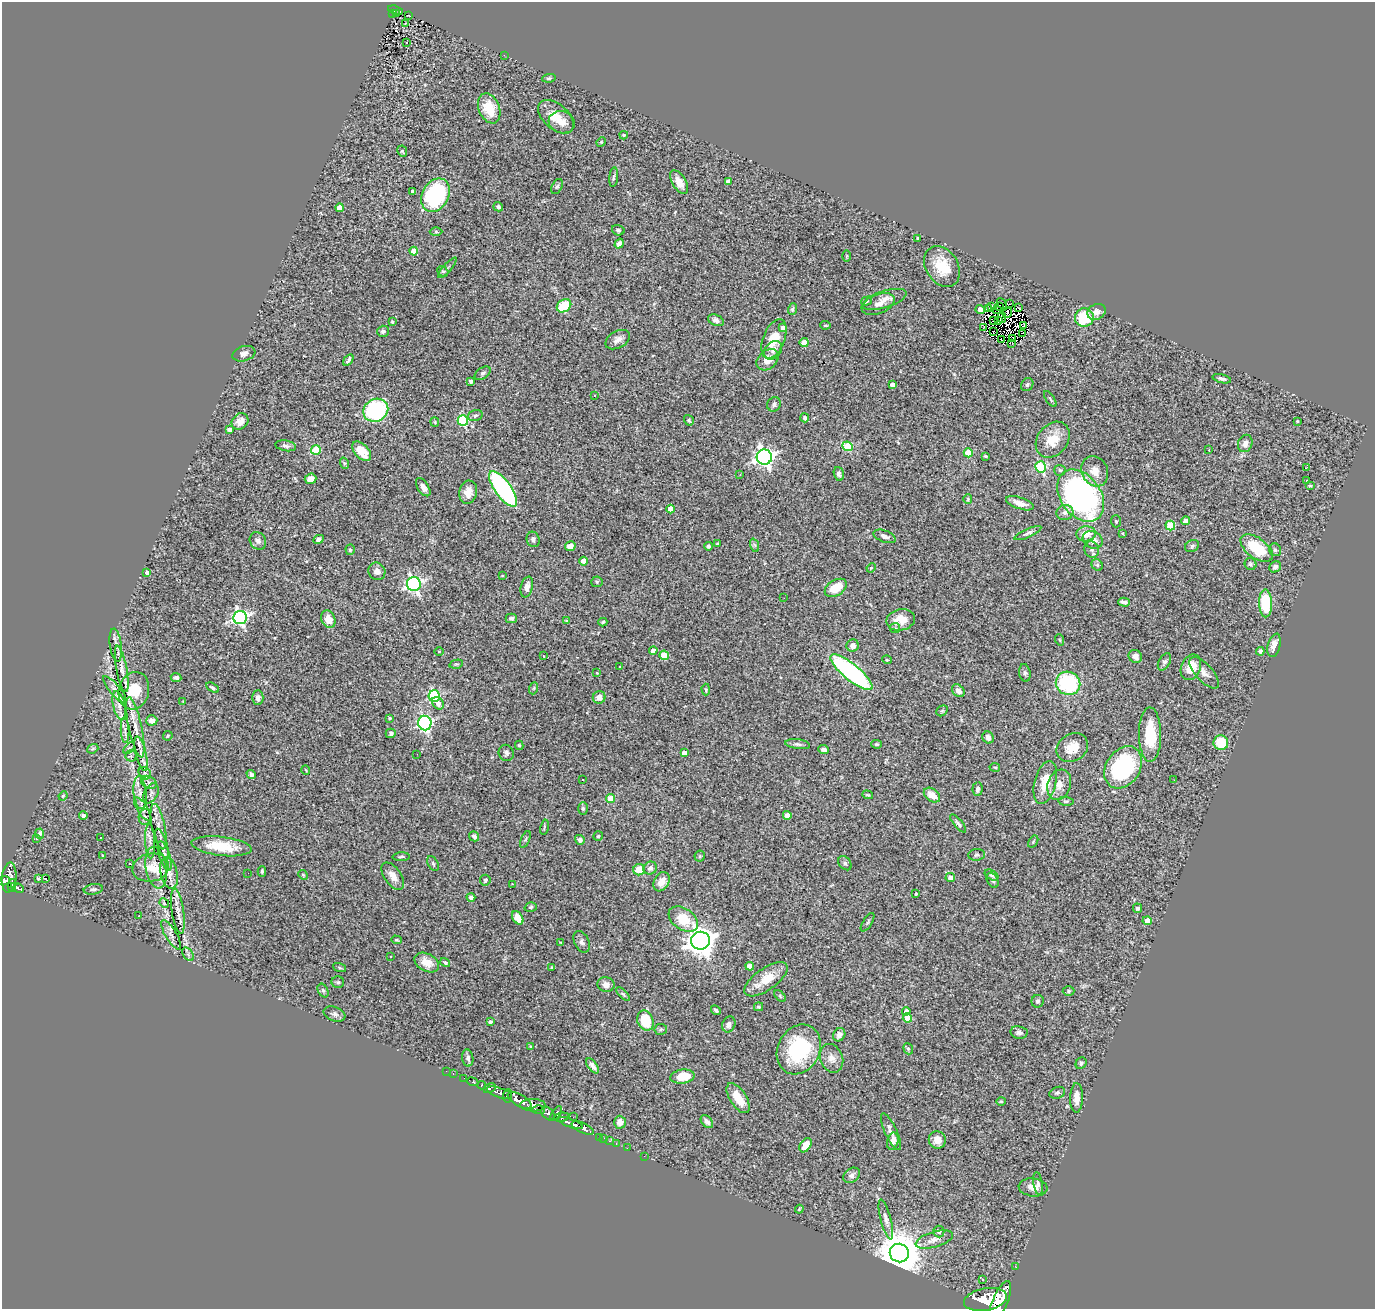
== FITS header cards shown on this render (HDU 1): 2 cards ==
NAXIS1  =                 1373
NAXIS2  =                 1307

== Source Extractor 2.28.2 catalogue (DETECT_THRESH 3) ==
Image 1373 x 1307 px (HDU 1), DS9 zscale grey, 1 PNG px = 1 image px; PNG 1377 x 1311 px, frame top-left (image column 1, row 1307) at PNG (2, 2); each listed source drawn as its Kron ellipse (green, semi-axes under 4 px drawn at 4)
Background 0.98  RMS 0.048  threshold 0.143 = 3 sigma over >= 5 px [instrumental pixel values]
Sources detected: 385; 10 with non-positive FLUX_AUTO (blend fragments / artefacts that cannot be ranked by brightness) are neither listed nor drawn; the other 375 listed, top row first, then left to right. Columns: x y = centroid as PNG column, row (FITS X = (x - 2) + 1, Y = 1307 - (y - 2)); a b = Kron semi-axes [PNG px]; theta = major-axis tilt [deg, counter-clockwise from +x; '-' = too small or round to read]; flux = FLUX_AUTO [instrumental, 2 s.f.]
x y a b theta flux
396 10 8 4 -16 130
396 13 3 2 - 29
392 14 2 2 - 7.5
409 16 3 2 - 2.4
405 23 3 2 - 5.4
406 43 3 3 - 80
504 55 3 2 - 3.2
549 78 7 4 9 5.3
489 108 15 10 -67 78
556 117 21 12 -42 59
562 122 13 11 -16 26
624 135 4 3 - 3.7
601 142 5 4 - 3.3
402 151 6 4 -64 4.4
614 177 10 4 84 5.9
728 181 4 3 - 12
679 182 13 6 -59 32
557 186 8 5 62 5.7
413 191 4 3 - 16
436 195 17 13 61 340
498 207 5 4 - 5.9
340 208 4 4 - 40
618 230 6 5 - 6.3
436 232 6 4 -1 4.5
918 238 4 3 - 3.3
619 244 5 4 - 11
414 251 4 4 - 36
847 256 6 4 89 3.4
942 266 22 16 -57 100
447 268 13 2 49 5.3
443 271 6 5 - 4.7
885 299 23 8 17 31
867 301 6 4 18 4.9
1002 303 6 2 -46 7.2
878 304 17 9 21 27
1010 304 3 2 - 6.1
564 306 8 6 35 110
991 306 3 2 - 5.8
999 306 4 3 - 0.7
989 308 4 2 - 9.6
1018 308 4 2 - 8
792 309 6 4 69 5.7
980 310 4 4 - 27
997 310 5 2 - 4.6
1096 312 9 7 26 19
1007 313 5 2 - 0.37
1002 317 5 4 - 1.2
1084 317 9 9 - 130
716 320 8 5 -24 12
993 320 3 2 - 2.1
999 321 2 2 - 1.1
392 322 3 3 - 3.7
825 325 5 3 - 4.3
1024 325 3 2 - 2.9
984 327 3 2 - 3.2
783 328 4 3 - 18
383 331 6 5 - 9.1
993 332 3 2 - 5.6
1023 334 3 2 - 2.7
1012 338 4 2 - 1.7
774 339 21 11 69 62
1001 339 2 2 - 3.3
618 340 13 8 29 19
804 343 4 4 - 50
1012 343 3 2 - 4.1
773 350 10 8 49 16
244 354 12 7 18 14
348 360 6 3 57 7.1
768 360 12 9 42 35
483 373 9 5 34 7.5
1222 379 9 4 -14 8.8
471 381 4 3 - 6.7
892 385 4 3 - 14
1027 385 7 5 56 6.8
595 395 3 3 - 4.9
1050 399 9 3 -56 6
774 404 7 6 - 9.8
376 410 13 11 30 310
475 416 7 5 18 6.8
805 418 4 4 - 7.1
463 420 5 5 - 240
689 420 5 4 - 4.4
240 421 9 7 43 24
1297 421 3 2 - 2.5
435 422 5 4 - 3.4
229 430 4 3 - 15
1053 440 20 15 51 65
1245 443 9 7 68 17
286 446 10 5 -9 9.8
847 446 5 5 - 180
316 450 5 4 - 120
1209 450 3 3 - 4.7
362 451 11 7 -47 44
968 453 4 4 - 81
985 456 4 3 - 4.2
764 457 7 7 - 1400
344 463 6 3 -72 3.6
1041 467 5 5 - 300
1307 467 3 2 - 32
1060 470 5 5 - 7.9
1095 471 16 13 -64 38
839 474 7 5 -75 9.3
740 475 2 2 - 1.9
311 479 6 5 - 27
1307 481 3 2 - 2.5
1310 486 5 4 - 3.9
423 487 10 5 -56 17
503 489 21 8 -54 640
468 492 12 9 81 30
1081 496 29 20 -54 980
968 499 5 4 - 3.8
1020 503 14 5 -19 28
670 509 4 4 - 54
1065 512 8 7 - 12
1116 521 6 5 - 4.3
1185 521 4 4 - 23
1170 525 5 4 - 110
1028 533 15 4 24 9.1
1123 533 4 3 - 3.4
1086 534 10 7 4 36
885 536 11 5 -21 14
318 539 5 4 - 11
533 539 8 6 -73 9.7
1093 540 10 8 -29 25
258 541 9 8 - 13
717 544 3 3 - 5.2
754 545 7 4 -70 5.8
570 546 5 5 - 32
708 546 4 4 - 5.9
1192 546 7 5 28 6.3
1257 548 19 10 -36 140
1092 549 8 7 - 12
350 550 5 4 - 5
1275 550 6 5 - 6.7
583 561 4 4 - 37
1250 564 6 5 - 5.6
1097 565 6 5 - 6
1275 567 6 5 - 11
871 568 5 3 - 2.8
377 571 9 8 - 18
147 572 4 4 - 17
502 575 3 2 - 2.6
597 582 5 5 - 3.9
414 584 7 7 - 820
527 587 10 6 77 16
836 588 12 7 31 66
784 598 3 2 - 2.8
1124 602 6 3 -15 8.4
1266 603 14 6 -88 170
240 617 7 6 - 810
511 618 5 5 - 8.1
328 619 9 6 -69 34
901 620 14 10 13 48
566 621 4 2 - 4.2
603 622 4 3 - 4.7
895 628 5 5 - 5.6
1060 640 6 3 -71 3
116 645 17 6 -82 15
1274 645 12 6 75 27
853 646 6 6 - 17
653 650 4 4 - 20
1260 651 4 4 - 7.5
439 652 5 3 - 2.6
664 655 5 4 - 74
544 656 2 2 - 2.1
1135 656 7 6 - 20
887 660 5 3 - 2.4
1164 662 9 5 60 8
456 664 7 4 13 4.3
620 666 3 3 - 6.9
1191 667 13 9 68 61
122 669 23 5 -79 24
851 672 26 8 -39 610
597 673 4 3 - 3.2
1025 673 9 5 -81 8.1
1204 673 20 8 -48 22
176 677 5 4 - 9.2
1068 683 12 11 - 260
212 688 7 4 -32 5
534 688 6 4 71 4
115 690 17 5 -50 17
706 690 6 4 -88 4.1
134 691 19 15 75 130
958 691 7 5 -45 18
434 696 6 5 - 360
599 697 6 6 - 21
258 698 7 5 89 9.8
183 701 2 2 - 1.8
438 703 7 5 -48 19
119 706 15 6 -77 22
942 711 6 5 - 4.9
389 718 3 3 - 3.8
152 720 5 5 - 22
425 723 7 6 - 660
135 727 31 6 -78 41
125 730 13 3 -87 7.6
391 733 5 4 - 6.8
1150 735 27 11 -89 130
168 736 5 4 - 3.6
988 737 6 5 - 17
1221 743 7 7 - 93
798 744 12 5 -7 9.9
876 744 5 4 - 4.6
519 745 4 4 - 5.1
129 748 7 4 47 5.5
1072 748 16 13 33 54
93 749 6 4 21 4.6
824 750 5 4 - 11
506 753 8 7 - 8.7
684 753 4 4 - 30
141 754 17 5 -77 20
417 754 2 2 - 3.4
131 756 5 5 - 6.2
995 767 5 3 - 2.9
1123 767 23 17 57 360
306 770 5 3 - 2.4
145 773 7 5 -42 4.8
251 774 5 4 - 8.7
582 780 3 3 - 6.1
1174 780 3 2 - 2.7
149 782 8 6 -29 9.7
1045 782 22 10 75 72
1059 785 15 11 72 34
978 789 7 5 86 9.7
140 793 16 6 -84 18
151 793 11 6 63 11
868 795 5 3 - 3.6
932 795 9 6 -37 42
63 796 5 3 - 2.6
611 799 4 4 - 84
1066 801 8 4 -7 5.1
583 808 6 5 - 5.7
142 809 13 5 -58 12
787 815 4 4 - 27
83 816 4 4 - 12
145 817 8 6 86 7.1
958 824 11 4 -49 8.4
159 827 23 6 -79 23
544 827 7 3 77 3.6
39 834 5 4 - 8.7
474 836 5 5 - 11
598 836 5 4 - 3.7
37 838 4 3 - 5.1
100 838 3 2 - 8.1
525 839 9 4 67 5
580 840 5 4 - 10
150 841 17 5 -88 18
1033 842 6 4 58 3.8
162 844 16 4 -71 14
221 846 30 9 -7 98
102 855 3 2 - 2.5
977 855 8 6 7 6.8
165 856 15 5 -72 15
700 856 5 5 - 5.1
401 857 8 3 2 5.3
130 863 4 2 - 3.9
845 863 8 5 -53 8
433 864 8 5 -63 5.5
151 867 18 14 11 49
156 868 21 10 -80 38
650 868 7 6 - 12
639 870 6 5 - 52
262 871 5 3 - 4.9
169 873 16 8 -77 23
248 873 2 2 - 1.7
303 875 5 4 - 3.7
991 875 7 5 -32 5.7
393 876 16 8 -55 27
9 878 15 7 85 980
950 878 5 4 - 21
38 879 4 3 - 16
46 879 3 3 - 7.6
485 880 5 5 - 8.6
992 880 8 5 -62 8
4 881 6 4 11 560
661 882 10 7 58 36
513 884 3 2 - 2.8
12 885 6 4 77 290
17 888 7 4 -24 250
93 889 10 5 9 8.6
916 894 3 2 - 3.7
471 897 4 4 - 13
164 903 5 4 - 3.1
531 907 6 4 18 5.5
1137 908 5 4 - 8.7
178 911 23 6 -82 22
139 915 2 2 - 1.7
518 918 7 5 -57 44
683 919 16 10 -34 77
1147 921 4 4 - 55
868 922 10 4 57 5.7
171 935 17 5 -59 15
396 940 5 4 - 3.6
701 941 9 9 - 3900
582 942 11 7 -64 12
561 943 3 3 - 3.1
188 954 7 5 -55 7.7
390 956 3 3 - 15
427 962 13 8 -28 34
445 962 5 3 - 6.5
750 966 4 4 - 33
339 968 7 3 -19 3.8
551 968 3 2 - 2.6
766 979 25 11 35 72
338 982 6 6 - 6
606 985 8 7 - 21
323 990 7 5 -63 6.5
1069 991 6 4 1 5.3
623 994 8 4 -44 5.5
780 996 7 4 -47 4.6
1038 1001 6 6 - 7.3
759 1007 4 4 - 5.5
716 1010 5 3 - 6
906 1011 4 4 - 12
334 1014 11 7 -20 10
907 1018 4 4 - 70
645 1021 10 8 -66 110
490 1022 3 3 - 8.2
729 1024 8 6 70 13
661 1029 6 5 - 5.4
1019 1032 8 6 -9 10
839 1035 7 5 54 16
530 1046 4 3 - 3.1
799 1049 26 21 63 260
908 1049 6 4 -68 5
468 1058 8 5 -81 10
832 1058 15 11 -68 26
1081 1063 6 5 - 6.2
593 1066 8 4 -52 12
446 1071 2 2 - 4.1
453 1073 3 2 - 15
682 1077 12 7 8 75
464 1078 2 2 - 10
473 1082 5 3 - 73
482 1085 4 3 - 210
490 1088 6 4 28 270
499 1093 13 5 -20 1100
1057 1093 8 5 20 7.3
508 1096 6 4 87 620
738 1098 17 8 -57 53
1077 1098 15 6 88 26
520 1101 13 5 -30 2600
1001 1101 4 4 - 3.9
533 1105 13 6 -1 1200
539 1110 6 4 -1 360
548 1113 8 5 -47 520
556 1113 8 4 56 490
561 1117 8 4 12 360
573 1117 2 2 - 9.7
620 1122 6 6 - 21
707 1122 7 5 -48 12
571 1123 13 3 -19 1300
583 1128 12 5 -24 1500
891 1132 20 6 -66 17
600 1137 2 2 - 12
604 1138 2 2 - 17
937 1140 9 8 - 27
610 1141 3 3 - 29
893 1141 9 5 77 21
616 1143 3 2 - 21
806 1145 8 5 55 43
627 1148 2 2 - 14
644 1156 2 2 - 11
852 1175 9 6 38 13
1038 1183 12 4 -82 10
1033 1187 14 9 -7 28
799 1209 4 3 - 3.4
886 1219 20 5 -75 16
939 1231 6 5 - 16
934 1239 19 7 16 26
899 1253 9 9 - 13000
1016 1267 2 2 - 11
983 1280 2 2 - 2.1
985 1299 22 11 10 6600
1000 1302 22 7 68 4400
At the frame edge (FLAGS 8, measured only in part): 2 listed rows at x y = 4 881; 1000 1302
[10 non-positive-flux detections neither listed nor drawn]